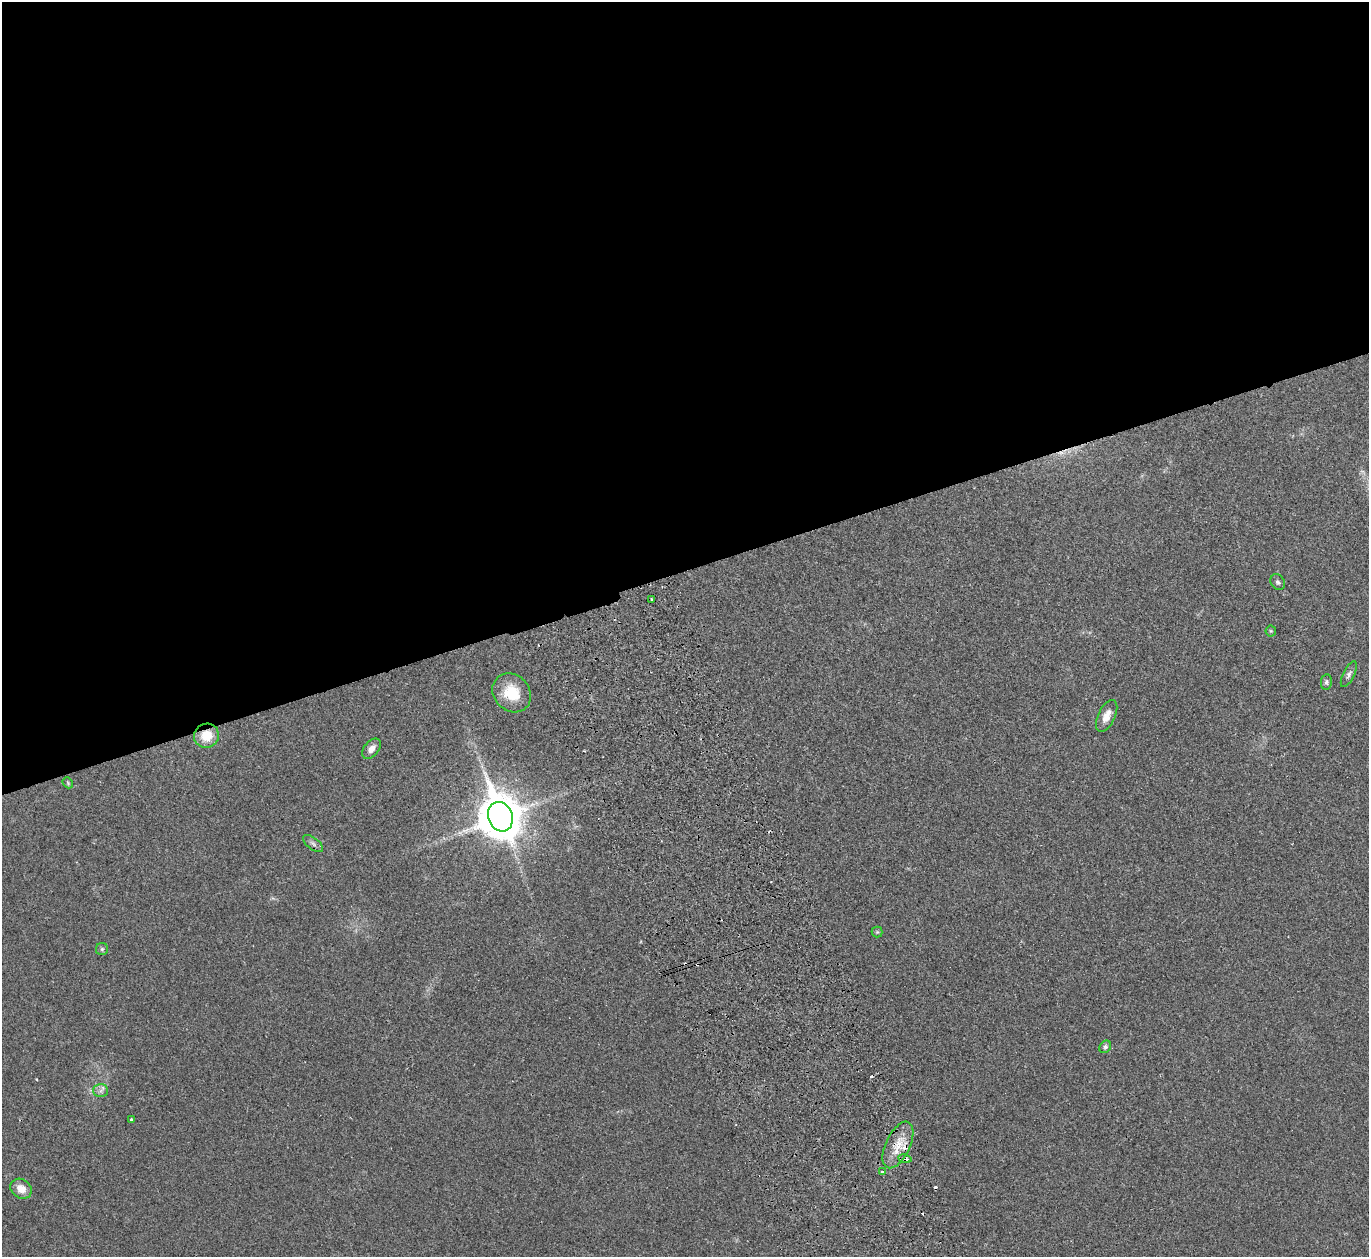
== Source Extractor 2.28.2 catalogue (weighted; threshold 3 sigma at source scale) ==
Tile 2 of 4 x 4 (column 2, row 1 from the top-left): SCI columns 1423-2789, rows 3949-5203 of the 5582 x 5510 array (HDU 1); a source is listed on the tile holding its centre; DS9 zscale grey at full resolution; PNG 1371 x 1259 px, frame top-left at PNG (2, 2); each listed source drawn as its Kron ellipse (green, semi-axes under 4 px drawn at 4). Shown black and unused: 46% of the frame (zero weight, under 2 of 3 exposures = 3% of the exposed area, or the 3 px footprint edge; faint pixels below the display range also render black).
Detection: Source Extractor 2.28.2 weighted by HDU 2 'WHT'; one run over the whole footprint, this tile lists its part. Background 0.0176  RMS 0.004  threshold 0.018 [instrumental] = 3 sigma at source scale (4.5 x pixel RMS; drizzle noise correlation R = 1.50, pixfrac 1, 0.05/0.05 arcsec/px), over >= 5 px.
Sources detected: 28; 6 cosmic-ray / hot-pixel residue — neither listed nor drawn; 1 inside a brighter listed object's ellipse — not listed separately; the other 21 listed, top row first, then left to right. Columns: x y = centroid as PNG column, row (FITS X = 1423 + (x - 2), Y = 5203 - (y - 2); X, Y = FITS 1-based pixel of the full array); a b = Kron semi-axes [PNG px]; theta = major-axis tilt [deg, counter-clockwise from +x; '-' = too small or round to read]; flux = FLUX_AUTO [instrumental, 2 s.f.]
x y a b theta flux
1278 582 8 6 -55 0.93
651 599 3 3 - 1
1271 631 5 5 - 0.51
1349 674 14 5 63 1.3
1326 682 8 5 81 0.88
512 693 21 17 -47 11
1107 716 17 8 64 4.1
206 736 12 12 - 7.9
371 749 12 7 50 2.4
68 783 6 4 -49 0.51
500 817 15 12 -70 1400
313 844 12 6 -38 1.3
877 932 5 5 - 0.51
102 949 6 6 - 0.75
1105 1047 7 5 54 0.94
101 1091 7 6 - 1.3
131 1119 3 3 - 0.5
898 1145 25 12 64 7.3
905 1159 7 4 -9 2.5
882 1172 4 3 - 0.86
21 1189 11 9 -36 4.4
Overlapping masked pixels (flux is a lower limit): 3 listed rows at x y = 206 736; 898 1145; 905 1159